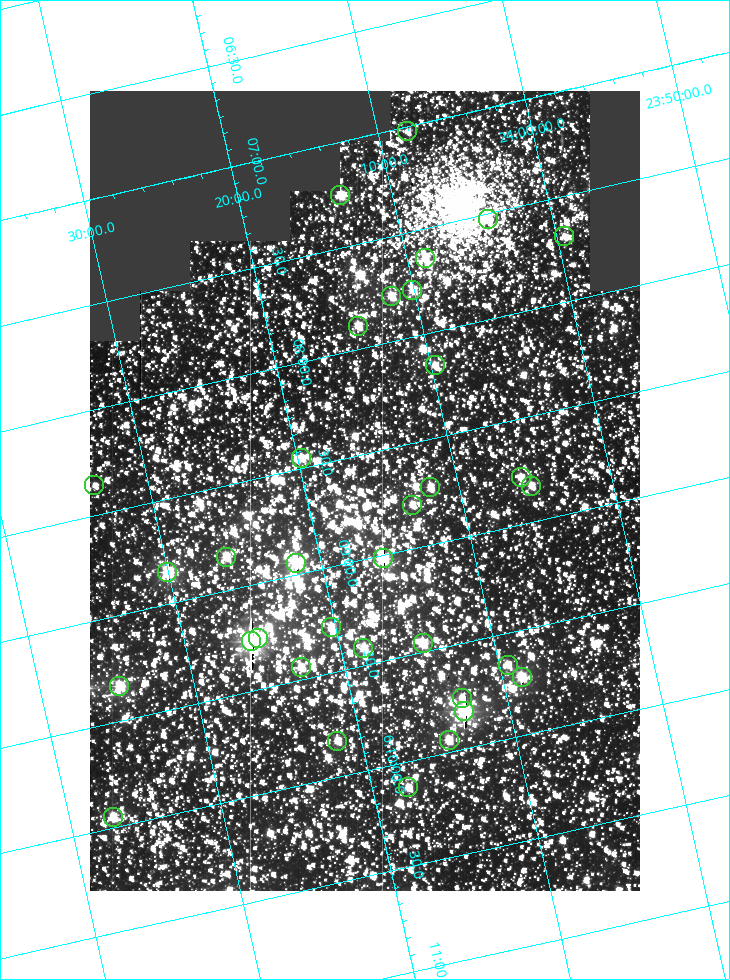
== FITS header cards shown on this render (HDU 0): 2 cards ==
NAXIS1  =                  550
NAXIS2  =                  800

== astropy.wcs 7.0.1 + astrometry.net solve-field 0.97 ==
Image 550 x 800 px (HDU 0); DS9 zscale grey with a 90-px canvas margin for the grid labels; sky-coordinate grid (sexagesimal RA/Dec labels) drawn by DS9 from the SOLVED WCS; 34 Tycho-2 reference stars matched to detected sources circled (green)
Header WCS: RA---TAN/DEC--TAN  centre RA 06:08:40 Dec +24:16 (92.17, +24.27 deg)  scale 3.97 arcsec/px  FOV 36.4' x 53.0'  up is -103 deg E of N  parity normal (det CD < 0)
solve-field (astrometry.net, Tycho-2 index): VERIFIED the header's WCS against the Tycho-2 star catalogue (verified at 3 index scales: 19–34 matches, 0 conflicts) and refined it, rather than solving blind
Solved WCS: RA---TAN-SIP/DEC--TAN-SIP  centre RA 06:08:40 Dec +24:16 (92.17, +24.27 deg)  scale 3.97 arcsec/px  FOV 36.4' x 53.0'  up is -103 deg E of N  parity normal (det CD < 0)
The solver's refit moves the header's centre by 0.16 arcsec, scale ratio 0.9999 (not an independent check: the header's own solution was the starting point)
Tycho-2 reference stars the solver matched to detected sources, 34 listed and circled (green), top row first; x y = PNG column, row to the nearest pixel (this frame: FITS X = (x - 90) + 1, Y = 800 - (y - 91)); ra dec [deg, ICRS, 3 dp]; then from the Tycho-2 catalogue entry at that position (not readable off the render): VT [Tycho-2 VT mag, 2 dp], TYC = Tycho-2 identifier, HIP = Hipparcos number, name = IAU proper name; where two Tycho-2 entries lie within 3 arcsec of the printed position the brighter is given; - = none
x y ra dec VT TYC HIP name
407 131 91.756 +24.135 11.55 1864-383-1 - -
340 195 91.813 +24.222 9.50 1864-951-1 - -
488 219 91.882 +24.069 10.67 1864-1197-1 - -
564 236 91.922 +23.991 11.04 1864-773-1 - -
425 258 91.910 +24.147 9.81 1864-677-1 - -
412 290 91.945 +24.168 9.83 1864-545-1 - -
391 296 91.946 +24.193 9.49 1864-879-1 - -
358 326 91.972 +24.235 9.87 1864-607-1 - -
435 365 92.040 +24.163 9.97 1864-387-1 - -
301 458 92.113 +24.329 10.09 1877-692-1 - -
521 477 92.195 +24.097 9.91 1877-1306-1 - -
94 485 92.090 +24.558 11.22 1868-1493-1 - -
531 486 92.208 +24.088 10.02 1877-898-1 - -
430 487 92.182 +24.197 9.90 1877-42-1 - -
412 505 92.198 +24.221 10.14 1877-234-1 - -
226 557 92.210 +24.434 9.33 1881-345-1 - -
383 558 92.254 +24.266 8.73 1877-224-1 - -
296 563 92.236 +24.360 8.19 1877-300-1 29148 -
167 572 92.212 +24.501 8.67 1881-93-1 - -
331 627 92.321 +24.338 9.42 1877-884-1 - -
258 638 92.315 +24.419 9.14 1881-15-1 - -
251 641 92.316 +24.428 7.55 1881-1595-1 - -
423 643 92.364 +24.244 8.80 1877-1589-1 - -
363 648 92.355 +24.308 9.21 1877-702-1 - -
508 665 92.412 +24.157 10.23 1877-766-1 - -
301 667 92.360 +24.380 9.69 1881-496-1 - -
522 677 92.431 +24.145 8.75 1877-16-1 - -
119 686 92.334 +24.580 8.60 1881-81-1 - -
462 698 92.439 +24.215 10.07 1877-154-1 - -
464 711 92.456 +24.215 7.57 1877-1484-1 - -
449 740 92.485 +24.239 9.49 1877-1276-1 - -
337 741 92.457 +24.359 9.75 1877-1432-1 - -
408 787 92.531 +24.294 10.40 1877-334-1 - -
113 817 92.487 +24.619 9.38 1881-1542-1 - -